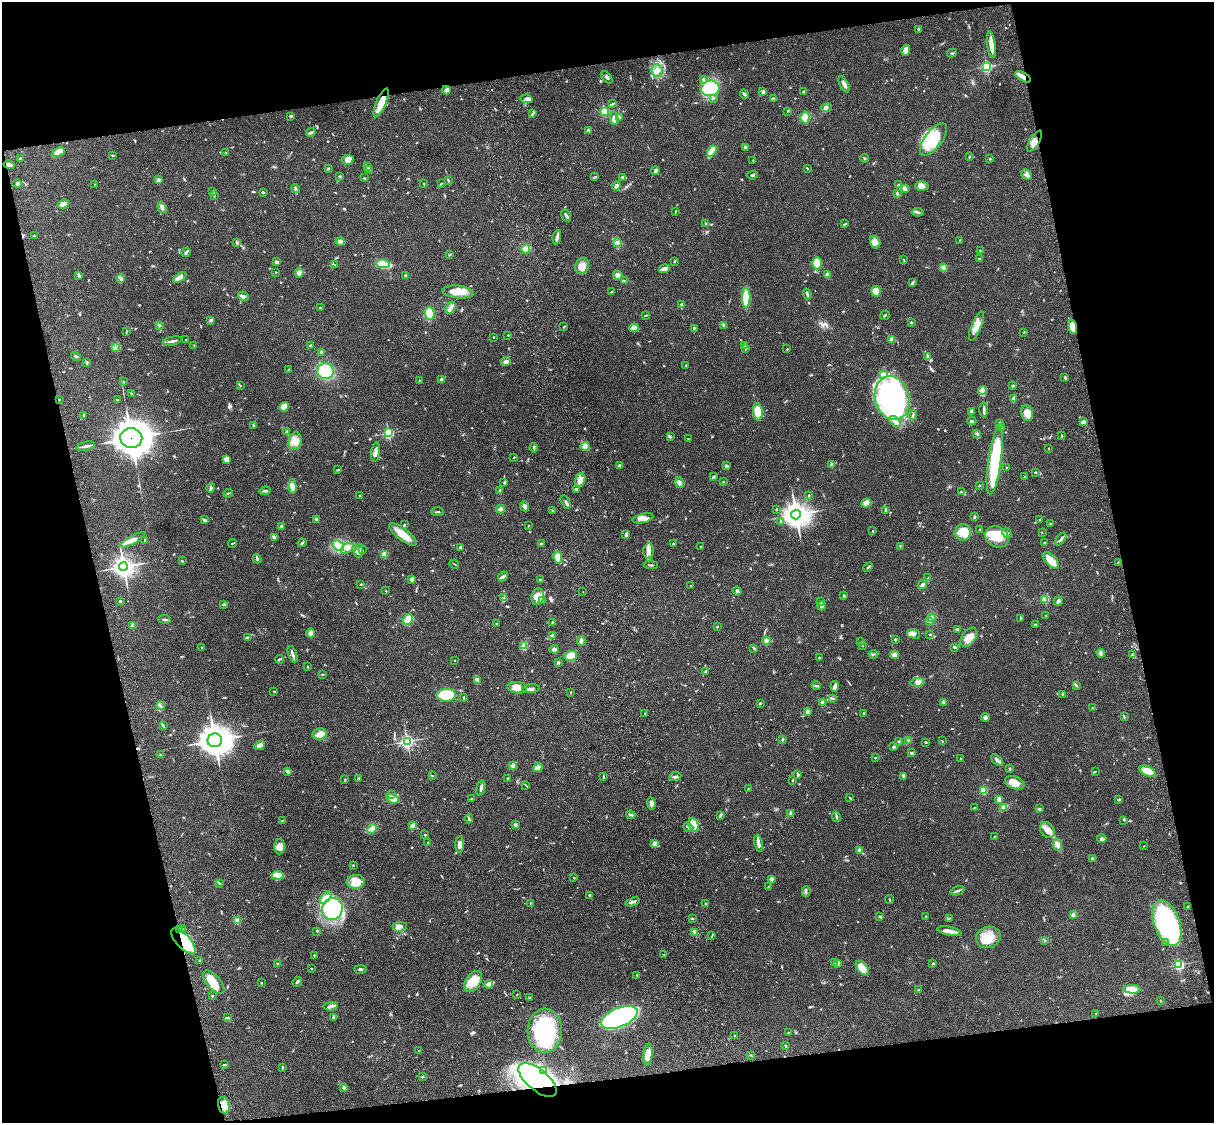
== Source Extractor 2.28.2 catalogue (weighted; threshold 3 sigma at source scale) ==
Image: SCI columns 122-4967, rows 278-4761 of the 5085 x 4926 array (HDU 1 of 3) = the unmasked area's bounding box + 8 px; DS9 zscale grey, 4 x 4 block average (1 PNG px = mean of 4 x 4 image px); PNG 1216 x 1125 px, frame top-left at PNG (2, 2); each listed source drawn as its Kron ellipse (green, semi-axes under 4 px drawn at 4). Shown black and unused: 25% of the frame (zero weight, under 3 of 4 exposures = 6% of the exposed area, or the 3 px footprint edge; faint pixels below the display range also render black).
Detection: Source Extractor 2.28.2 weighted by HDU 2 'WHT'. Background 0.0787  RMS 0.006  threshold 0.0268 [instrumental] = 3 sigma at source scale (4.5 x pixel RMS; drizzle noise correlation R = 1.50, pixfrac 1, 0.05/0.05 arcsec/px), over >= 5 px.
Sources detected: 835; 1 too faint to see at this stretch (4 x 4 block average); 5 inside a brighter object's white glare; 3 cosmic-ray / hot-pixel residue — neither listed nor drawn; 17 coinciding with a brighter row at this scale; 45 inside a brighter listed object's ellipse — not listed separately; of the other 764, all 500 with FLUX_AUTO >= 1.84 (the completeness limit of this list) listed and drawn (264 fainter detections not listed), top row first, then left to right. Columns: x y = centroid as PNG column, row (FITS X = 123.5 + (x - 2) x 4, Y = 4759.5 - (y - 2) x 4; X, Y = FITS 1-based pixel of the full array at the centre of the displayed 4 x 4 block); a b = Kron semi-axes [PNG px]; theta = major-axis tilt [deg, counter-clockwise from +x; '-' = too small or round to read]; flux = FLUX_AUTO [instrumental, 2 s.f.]
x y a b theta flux
919 29 3 3 - 4.5
991 45 13 3 -82 47
906 50 5 3 - 27
952 53 5 2 - 4.8
987 66 2 2 - 540
657 70 6 5 - 19
607 77 7 2 -49 7.1
1023 77 9 3 -31 26
703 79 4 3 - 5
844 84 9 3 -63 12
710 88 9 7 7 220
447 90 4 2 - 20
763 92 3 2 - 4.2
803 92 3 2 - 3
744 94 5 3 - 7.8
713 98 2 2 - 2.4
527 99 6 3 -9 13
774 99 4 2 - 8.4
381 103 15 5 67 55
612 103 3 2 - 3
826 108 5 3 - 6.5
604 111 2 2 - 350
787 111 2 2 - 1.9
532 114 2 2 - 2.1
291 116 3 2 - 4.5
619 117 3 2 - 4.4
805 117 6 4 83 64
614 118 6 4 -77 18
589 130 4 3 - 6.4
311 132 5 2 - 7.5
933 140 19 8 53 120
1035 141 12 4 59 33
746 147 3 3 - 11
712 151 6 4 58 42
58 152 7 4 25 46
226 152 3 2 - 2.1
112 155 3 2 - 3.2
969 157 3 2 - 3.6
20 158 3 2 - 3
864 158 4 2 - 4
990 159 2 2 - 3.6
348 160 6 5 - 24
753 161 2 2 - 2
9 165 5 3 - 11
368 167 3 2 - 3.5
328 168 2 2 - 2.5
369 169 3 2 - 3.6
808 169 3 2 - 2.2
655 171 4 3 - 7
752 175 5 2 - 4.5
1027 175 6 3 -44 11
340 176 3 2 - 3.5
595 177 4 2 - 4.1
623 177 3 2 - 12
364 178 3 2 - 2
159 180 3 2 - 3.3
448 180 4 2 - 3.3
17 184 4 3 - 7.5
94 184 2 2 - 2.6
424 184 2 2 - 2.2
441 184 3 2 - 2.5
898 185 2 2 - 2.5
616 186 5 2 - 11
922 186 7 4 2 20
295 188 4 2 - 5.8
905 189 3 2 - 3.9
213 191 3 2 - 7.3
263 192 3 2 - 5
897 193 3 3 - 4.2
214 196 3 2 - 2.2
63 204 6 3 19 25
162 207 6 2 -73 6.9
675 212 4 2 - 2.4
918 212 6 2 -5 6.4
566 215 6 2 -60 9.9
705 224 2 2 - 2
845 224 4 2 - 3.3
34 236 3 2 - 2.8
557 237 7 3 82 11
959 240 3 2 - 2
340 242 4 2 - 23
875 242 6 5 - 20
237 243 3 2 - 4.6
617 243 4 2 - 7.1
526 249 5 4 - 23
980 251 2 2 - 2.9
186 252 5 2 - 8.4
450 255 3 2 - 3.2
979 258 3 2 - 3.2
904 260 3 2 - 2.4
674 261 3 2 - 3.5
276 262 3 2 - 8.9
817 263 6 4 88 100
383 264 7 3 -8 120
335 265 2 2 - 2.5
582 266 8 6 60 32
943 267 3 3 - 5.5
664 269 5 3 - 18
276 272 2 2 - 2.5
299 273 5 4 - 14
827 274 4 3 - 12
79 275 3 3 - 4.6
618 275 5 4 - 8.9
406 276 3 2 - 7.4
121 278 3 2 - 2.9
180 278 7 4 34 17
624 281 3 2 - 2.9
913 282 3 2 - 3.7
876 291 5 4 - 42
458 292 16 6 -6 48
611 292 3 2 - 2.2
807 294 5 2 - 8.6
243 296 5 3 - 8.9
746 298 10 3 90 150
681 305 3 3 - 5.5
320 308 3 2 - 3.9
450 308 6 3 58 12
430 313 6 5 - 91
646 315 3 2 - 2.3
885 315 5 2 - 3.8
210 320 3 2 - 4.2
911 322 2 2 - 16
159 325 3 2 - 2.7
724 325 3 2 - 3.7
976 326 15 5 68 40
564 327 2 2 - 3.2
1073 327 7 4 -74 67
634 328 5 3 - 9.2
694 328 3 2 - 6.5
126 332 3 2 - 2
1024 332 2 2 - 2.3
508 335 2 2 - 2.4
494 337 2 2 - 4.1
892 339 2 2 - 83
186 340 2 2 - 2.1
172 341 10 2 11 12
194 345 2 2 - 2
310 345 3 2 - 3.3
744 345 2 2 - 4.6
115 347 3 2 - 2.9
746 349 4 2 - 2.6
787 349 2 2 - 3.4
321 352 2 2 - 6
76 356 5 2 - 4.7
928 356 3 2 - 3.5
506 361 5 3 - 11
87 363 2 2 - 5.9
686 365 2 2 - 1.9
288 369 2 2 - 2
325 371 8 8 - 120
884 374 3 3 - 6.9
1065 378 4 2 - 2.9
442 379 2 2 - 35
419 380 2 2 - 3.4
123 382 2 2 - 6.4
240 385 2 2 - 2.8
1013 386 2 2 - 5.1
982 390 4 3 - 7.8
132 394 3 2 - 1.9
892 398 22 17 -76 840
1014 398 4 2 - 20
59 400 2 2 - 4.4
117 400 2 2 - 2.7
284 407 5 4 - 49
984 410 7 2 -90 7.4
758 412 8 5 -83 92
971 412 3 2 - 10
1027 413 8 6 -78 36
83 415 3 2 - 3.2
913 415 5 2 - 6.3
972 421 4 2 - 4.8
895 422 7 2 -43 13
1083 422 4 3 - 8.8
999 423 3 2 - 4.2
254 426 3 2 - 3.8
1001 427 2 2 - 5
286 432 3 2 - 5.8
389 433 2 2 - 520
977 433 4 2 - 7.5
1062 436 3 2 - 2.7
670 437 3 2 - 4
131 438 11 10 - 6300
688 439 2 2 - 2.8
295 441 9 6 76 27
86 446 9 2 13 12
585 446 4 3 - 10
534 448 4 2 - 5.2
1048 448 2 2 - 3.1
376 452 10 2 83 15
514 457 3 2 - 2.1
227 459 4 4 - 21
995 461 34 6 82 290
619 465 2 2 - 6.1
832 465 2 2 - 47
726 466 3 2 - 6.1
1006 468 4 2 - 1.9
338 470 3 2 - 3.2
1035 472 2 2 - 3.2
713 477 3 2 - 5.4
1024 477 2 2 - 2.7
580 480 7 5 69 20
504 482 2 2 - 6.3
723 482 2 2 - 2.2
679 483 5 3 - 8.6
292 486 7 4 -87 15
979 486 2 2 - 2
211 488 5 3 - 6
576 489 2 2 - 14
265 491 5 2 - 5.7
500 491 4 3 - 7.6
962 492 3 2 - 4.6
228 493 4 2 - 3.3
360 495 2 2 - 2.2
809 495 3 2 - 3.3
566 502 7 2 -61 7.6
866 503 5 4 - 36
525 506 5 3 - 14
501 509 4 3 - 15
777 509 2 2 - 1.9
886 510 4 2 - 3.4
553 511 2 2 - 6.5
438 512 6 2 0 4
796 514 5 5 - 4000
974 517 3 2 - 3.5
643 518 10 4 13 26
316 519 3 2 - 5.8
1039 519 2 2 - 2.4
204 520 4 3 - 8.3
781 521 3 2 - 3.6
1050 524 2 2 - 2.2
404 525 3 2 - 4.9
282 526 2 2 - 34
529 526 3 2 - 2.2
980 530 3 2 - 2.3
873 531 2 2 - 3.1
963 532 8 7 - 66
1007 533 5 4 - 9.6
1042 533 2 2 - 2.3
403 534 16 6 -38 51
626 534 4 3 - 6.3
274 537 4 2 - 13
997 537 12 10 -29 85
1061 539 7 2 53 8.6
133 540 14 3 28 21
145 540 3 2 - 2.3
232 543 4 2 - 3.3
302 543 4 2 - 5.7
673 543 2 2 - 2.6
1044 543 3 2 - 3.6
541 544 3 2 - 4.3
338 546 6 4 -37 110
700 546 2 2 - 1.9
900 546 2 2 - 2
460 547 2 2 - 6.2
347 548 7 4 38 18
362 550 3 2 - 2.9
359 551 7 3 78 10
649 551 7 5 -89 19
384 554 4 3 - 28
558 557 6 3 -80 44
257 559 5 2 - 6.1
1051 560 10 5 -45 54
182 561 3 2 - 2.8
1118 562 2 2 - 2.4
454 564 5 2 - 1.9
651 565 7 2 -4 5
123 567 4 4 - 1900
868 567 5 2 - 4.2
503 576 6 2 40 8.3
928 578 2 2 - 3
411 579 4 3 - 9.6
540 580 4 2 - 5.4
361 584 2 2 - 2.8
922 585 5 3 - 7.7
690 586 2 2 - 2.8
386 591 2 2 - 1.9
737 591 4 3 - 6.6
583 592 2 2 - 1.8
844 596 2 2 - 18
538 597 8 6 81 34
504 598 3 2 - 2.1
1045 599 2 2 - 180
543 600 2 2 - 17
120 601 2 2 - 4.9
1058 601 4 4 - 9.7
820 602 3 3 - 4.8
223 604 4 2 - 3.9
822 606 4 3 - 8.4
1046 615 2 2 - 2
931 618 4 3 - 7.6
1020 618 4 2 - 3.2
165 619 6 2 -6 6.4
408 619 6 4 61 52
929 621 4 2 - 5.5
553 622 2 2 - 13
496 623 2 2 - 1.9
1035 624 2 2 - 3.4
133 625 2 2 - 50
717 627 2 2 - 11
957 629 3 2 - 4.1
310 633 4 3 - 17
913 634 7 4 -14 12
930 634 2 2 - 2.2
553 636 3 2 - 14
969 637 11 6 53 35
248 638 3 2 - 12
895 639 3 2 - 4
581 641 5 3 - 13
766 641 4 3 - 8.4
860 642 2 2 - 2.3
524 646 3 2 - 4.8
862 646 2 2 - 2.4
201 647 2 2 - 2.3
954 647 3 2 - 6.2
754 648 3 2 - 6.1
554 649 4 3 - 11
1101 653 4 3 - 6.1
292 654 8 2 -69 9.4
873 654 4 2 - 4.6
895 655 4 3 - 20
1133 655 4 3 - 7
571 656 6 5 - 50
819 657 2 2 - 1.9
279 659 4 2 - 4.8
455 660 2 2 - 2.8
558 663 4 3 - 4.7
308 667 2 2 - 2.4
705 672 4 2 - 5.2
322 674 3 2 - 2.8
477 680 3 2 - 4.1
917 682 7 4 5 13
1076 685 4 2 - 4.7
816 686 5 2 - 8.4
835 686 5 4 - 13
517 688 10 5 -5 39
531 689 9 3 6 11
274 691 2 2 - 3.2
571 692 2 2 - 2.2
1063 694 2 2 - 3.2
446 695 9 6 5 110
464 697 4 2 - 3.1
832 698 4 2 - 3.4
943 702 2 2 - 48
760 703 3 2 - 2.5
823 703 3 2 - 7.4
160 706 4 2 - 5.3
1092 708 3 2 - 2.1
807 711 3 3 - 9.7
864 713 2 2 - 2.2
645 714 2 2 - 2.7
1124 717 3 2 - 2.8
985 718 4 3 - 8.2
163 725 3 2 - 2.4
319 734 7 5 8 20
782 739 3 2 - 3.3
215 740 7 7 - 5000
908 740 2 2 - 2.1
407 741 2 2 - 850
942 741 2 2 - 1.9
899 742 2 2 - 3
926 742 2 2 - 4.4
260 745 6 4 34 13
894 747 2 2 - 25
912 753 4 3 - 4.6
160 755 2 2 - 2
875 758 2 2 - 2.5
961 758 2 2 - 2.2
997 760 7 3 -42 9.9
513 766 2 2 - 70
538 768 5 3 - 7.8
1010 769 3 2 - 2.4
1095 771 3 2 - 2.3
1148 771 8 4 -23 53
287 772 4 2 - 8.9
798 775 3 2 - 8.4
432 776 2 2 - 2.2
603 776 3 2 - 2.7
675 776 6 2 9 6.3
903 776 3 2 - 4.5
358 779 3 2 - 4.1
508 779 2 2 - 2.3
345 780 3 2 - 3.2
792 780 2 2 - 3.7
1015 783 10 6 -19 35
526 786 3 2 - 1.9
481 788 8 2 76 10
748 789 3 2 - 1.9
983 790 2 2 - 140
391 795 4 2 - 6
850 798 2 2 - 2.3
392 799 7 4 -22 47
471 799 3 2 - 2.2
999 799 2 2 - 72
1118 800 4 2 - 3.5
651 803 6 4 -86 13
1003 807 3 3 - 5
975 808 4 2 - 3.6
1040 809 3 2 - 2.7
791 813 4 3 - 6.1
631 815 5 2 - 7
721 815 4 2 - 3.7
836 817 5 2 - 4.7
469 819 4 2 - 6.8
1124 820 3 2 - 2.5
282 821 3 2 - 2.1
413 825 4 3 - 13
515 825 2 2 - 35
694 825 7 5 -68 21
688 827 5 2 - 6.1
372 829 5 3 - 12
1047 830 8 6 -53 28
425 835 2 2 - 8.1
994 837 2 2 - 2.5
1102 839 5 3 - 9.5
428 843 2 2 - 14
655 843 3 2 - 5.7
758 843 8 3 -79 14
460 845 8 4 89 23
1058 845 6 4 -81 27
1144 846 2 2 - 2.1
280 847 7 5 -89 19
859 850 4 4 - 11
1093 859 4 2 - 8.9
353 865 2 2 - 4.2
278 875 6 3 -7 66
574 878 2 2 - 2.4
772 879 3 2 - 5.2
356 882 9 7 7 57
219 883 3 2 - 4.1
768 886 3 2 - 2.1
958 891 7 2 22 6.6
806 892 5 2 - 4.6
590 895 4 2 - 4.2
326 897 7 4 47 19
889 899 4 2 - 2.4
633 902 7 2 21 7.8
530 903 2 2 - 3.3
706 903 2 2 - 2.5
1187 907 2 2 - 14
332 909 11 10 - 300
1073 915 3 3 - 9.6
880 917 2 2 - 2
926 917 3 2 - 3.7
692 918 3 2 - 3.2
949 918 4 2 - 4.2
237 921 4 3 - 24
1167 923 24 13 -69 550
400 927 7 5 3 14
180 929 3 2 - 2.8
182 929 2 2 - 2.1
317 931 2 2 - 2.2
950 931 13 3 -11 26
695 933 2 2 - 2.7
712 936 3 2 - 2.3
988 937 12 10 18 69
1045 940 2 2 - 4.6
183 941 16 7 -48 210
1165 943 2 2 - 2.1
664 954 2 2 - 3.3
314 955 2 2 - 7.9
200 961 3 2 - 3.7
277 963 2 2 - 2.2
834 963 2 2 - 1.9
837 963 3 2 - 5.6
933 964 2 2 - 3.1
1179 965 2 2 - 510
311 968 3 2 - 2
862 968 8 4 -53 50
360 969 6 2 2 6.3
637 975 2 2 - 2.1
214 982 14 6 -49 60
297 982 5 2 - 7.8
473 982 12 7 55 66
261 983 2 2 - 3.3
489 984 4 2 - 32
1132 989 8 4 -3 56
918 990 2 2 - 1.9
517 995 2 2 - 2.1
212 996 2 2 - 3.2
529 998 3 2 - 5.1
1160 1000 2 2 - 7.2
331 1006 7 3 7 9.8
1096 1013 2 2 - 4.7
334 1017 3 2 - 12
619 1017 19 9 23 980
227 1018 3 2 - 3.5
545 1031 22 17 87 260
788 1033 2 2 - 2.2
735 1035 2 2 - 2.2
785 1046 3 2 - 3.9
419 1051 3 2 - 2.9
648 1055 11 4 83 37
751 1055 3 2 - 1.9
225 1065 3 2 - 5.7
282 1067 3 2 - 2.9
543 1071 4 2 - 4.2
422 1077 2 2 - 6.1
538 1080 23 10 -39 740
344 1087 2 2 - 29
224 1105 8 5 -76 48
Overlapping masked pixels (flux is a lower limit): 9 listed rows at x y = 1023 77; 381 103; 9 165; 1073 327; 131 438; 180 929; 183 941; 538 1080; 224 1105
Diffuse or blended objects may show on this block-average render without a row.